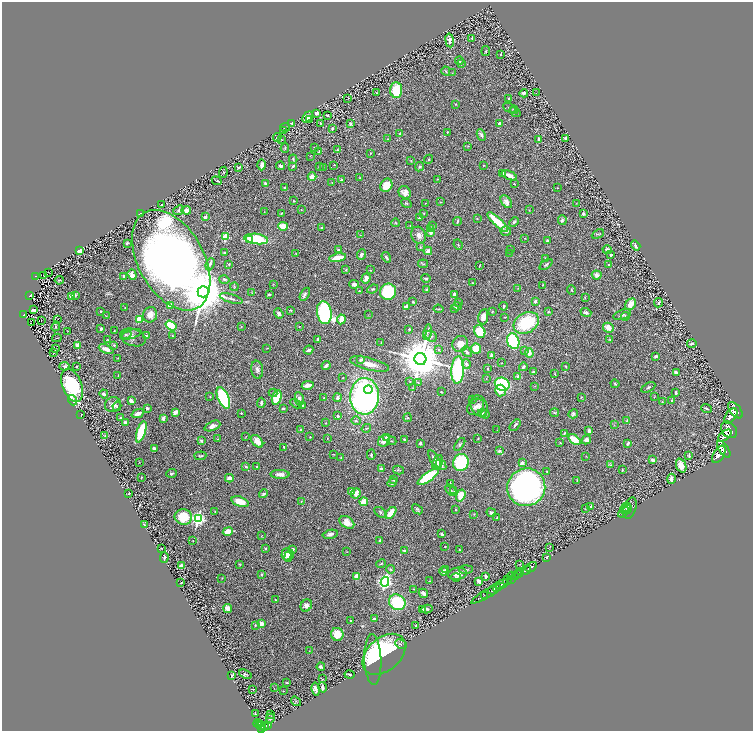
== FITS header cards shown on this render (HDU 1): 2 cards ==
NAXIS1  =                 1502
NAXIS2  =                 1457

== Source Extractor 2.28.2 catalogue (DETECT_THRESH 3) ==
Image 1502 x 1457 px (HDU 1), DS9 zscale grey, zoomed out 1/2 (1 PNG px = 2 x 2 image px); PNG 755 x 733 px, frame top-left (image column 2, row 1457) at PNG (2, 2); each listed source drawn as its Kron ellipse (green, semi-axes under 4 px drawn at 4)
Background 0.745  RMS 0.034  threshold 0.102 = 3 sigma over >= 5 px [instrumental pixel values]
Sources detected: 575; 36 cannot appear on this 1/2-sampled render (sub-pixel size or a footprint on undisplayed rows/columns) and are neither listed nor drawn; of the other 539, the 500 brightest by FLUX_AUTO listed and drawn (39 fainter detections omitted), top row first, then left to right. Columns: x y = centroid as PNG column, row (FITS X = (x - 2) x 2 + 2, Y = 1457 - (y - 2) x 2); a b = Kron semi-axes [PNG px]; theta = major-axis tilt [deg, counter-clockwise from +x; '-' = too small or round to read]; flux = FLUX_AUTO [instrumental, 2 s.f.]
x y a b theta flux
472 38 3 3 - 7.4
449 40 7 4 -81 21
486 51 5 3 - 5.7
501 54 3 2 - 8.3
459 61 4 3 - 7.9
461 64 2 2 - 6.3
446 71 4 3 - 6.8
452 73 2 2 - 2.9
396 90 7 6 - 220
377 93 3 2 - 4.2
524 93 4 4 - 18
536 93 2 2 - 3
348 98 3 2 - 4
509 99 4 3 - 7.4
456 104 3 3 - 4.8
509 108 7 3 -27 8.7
514 110 4 3 - 6.4
515 112 6 2 -40 5.6
317 114 3 3 - 15
327 115 3 2 - 9.7
307 117 6 4 49 31
310 119 2 2 - 2.8
291 123 3 3 - 5.9
321 123 2 2 - 6.6
350 124 4 3 - 9.1
499 124 4 2 - 20
285 127 5 3 - 7.5
332 129 2 2 - 15
283 131 2 2 - 7.3
447 132 3 2 - 6.2
400 134 4 3 - 13
481 135 6 3 -65 20
277 137 4 2 - 22
565 138 4 3 - 11
387 139 2 2 - 3.3
539 139 4 2 - 9.4
282 140 3 2 - 2.6
468 146 3 2 - 3.7
285 148 5 3 - 6
315 148 3 2 - 4.6
337 150 3 2 - 5.2
319 152 4 2 - 6.7
370 153 3 2 - 4.3
310 156 2 2 - 2.6
293 159 4 2 - 7.7
429 159 5 3 - 6.7
411 160 3 2 - 3.1
262 165 5 3 - 34
334 165 2 1 - 2.6
483 165 2 2 - 3.5
280 166 4 2 - 16
293 166 4 2 - 8.1
319 166 3 2 - 4.4
238 167 3 2 - 9.1
323 167 2 2 - 2.7
420 167 5 3 - 9.1
223 172 5 3 - 7.2
502 174 4 2 - 15
509 175 8 3 -22 32
312 177 4 4 - 61
360 178 2 2 - 3.4
438 179 4 2 - 3.9
341 180 2 2 - 23
217 181 5 2 - 7.5
332 183 2 2 - 3
266 184 4 3 - 12
514 184 3 2 - 3.6
386 185 7 6 - 110
284 188 3 2 - 5.5
557 188 2 1 - 3.1
405 192 6 6 - 39
294 201 2 2 - 5.8
441 202 3 2 - 4.7
506 202 7 4 -52 37
406 203 5 2 - 6.3
425 203 2 2 - 4.1
576 203 2 2 - 2.7
161 205 2 2 - 4.9
179 210 5 3 - 15
186 210 5 3 - 48
301 210 3 2 - 3
529 210 2 2 - 2.7
264 212 2 1 - 3.1
281 213 3 2 - 3.5
424 213 4 3 - 6.2
140 214 3 2 - 6.1
583 214 3 2 - 15
205 217 2 2 - 66
419 218 4 2 - 6.6
477 218 2 2 - 3
562 220 5 4 - 12
457 221 4 2 - 11
498 222 13 4 -43 160
514 222 5 4 - 12
396 223 4 3 - 5.2
283 226 5 3 - 100
410 226 3 2 - 2.8
432 226 3 2 - 3.5
322 227 3 2 - 6.4
431 228 4 3 - 12
506 231 5 4 - 22
431 233 2 2 - 64
598 234 6 2 27 7.9
360 235 2 2 - 2.6
419 235 9 7 -65 38
225 237 3 3 - 290
525 238 2 2 - 3.1
250 239 3 3 - 86
256 239 12 5 -8 380
547 241 3 3 - 16
127 243 3 3 - 9.8
458 245 5 2 - 5.7
636 245 5 2 - 12
420 247 4 3 - 4.8
339 250 4 3 - 20
511 250 3 2 - 4.7
607 250 5 3 - 24
80 251 3 3 - 95
428 251 4 3 - 44
224 253 2 2 - 9.7
509 253 2 2 - 3.2
296 254 3 2 - 4.2
361 255 5 3 - 17
611 255 4 3 - 10
386 257 5 2 - 12
338 258 8 3 11 110
545 259 3 2 - 11
171 260 54 33 -61 7100
210 264 6 2 70 10
229 264 3 2 - 4.4
423 264 5 3 - 6.7
546 264 7 3 37 12
608 264 2 2 - 3.5
479 265 3 1 - 4.1
346 270 4 3 - 6.7
370 270 2 2 - 3.1
48 272 2 1 - 2.6
132 275 5 4 - 32
597 275 5 4 - 35
36 276 4 2 - 130
44 276 2 1 - 3
124 276 3 3 - 8.4
366 278 5 3 - 43
426 278 5 3 - 11
59 280 4 2 - 4.6
224 280 5 3 - 8.4
472 283 2 2 - 3.8
273 284 3 2 - 2.9
354 284 5 3 - 26
543 285 3 2 - 3.8
234 287 4 3 - 5.3
518 288 3 2 - 3.7
373 289 6 3 22 8.5
426 289 4 2 - 4.7
571 290 5 3 - 7.7
359 291 2 2 - 8.8
203 292 5 5 - 46000
388 292 8 8 - 450
252 293 3 2 - 2.9
269 294 4 2 - 8.9
305 294 7 3 60 17
454 294 3 2 - 22
76 295 4 3 - 6.4
30 296 3 3 - 79
71 296 2 2 - 59
585 297 4 3 - 4.5
231 299 12 3 -17 19
535 301 4 3 - 15
413 302 3 3 - 6.5
458 302 3 2 - 3.7
659 303 5 3 - 7.8
631 304 6 5 - 70
170 305 3 2 - 41
406 306 4 3 - 33
457 306 4 3 - 13
504 306 4 3 - 12
125 308 2 2 - 4.4
455 308 4 3 - 8.3
438 309 5 3 - 6.3
34 310 4 2 - 48
291 310 3 2 - 5
101 311 3 2 - 6.8
492 312 3 3 - 6.5
548 312 3 3 - 5.8
586 312 5 4 - 15
279 313 5 4 - 24
324 313 11 7 -80 1200
24 315 3 2 - 94
150 315 8 7 - 51
368 315 3 2 - 2.9
622 315 9 5 18 17
106 316 2 2 - 3.7
483 317 8 5 79 52
505 317 3 2 - 3.9
625 317 4 3 - 13
58 319 2 1 - 2.6
139 319 3 3 - 280
341 319 5 3 - 63
41 320 2 1 - 3.4
31 323 2 1 - 2.5
526 323 13 10 30 360
56 326 5 3 - 9.5
171 326 6 3 -34 210
299 326 3 2 - 2.8
241 327 3 2 - 5.1
608 328 5 4 - 57
101 329 3 3 - 16
409 329 2 2 - 8.8
68 331 3 2 - 2.9
114 331 3 2 - 5.8
480 331 7 5 -63 180
427 332 8 3 78 14
131 334 10 4 17 19
126 335 6 4 13 12
146 336 3 2 - 11
173 336 4 3 - 6.6
431 336 6 4 -45 14
133 337 13 8 -19 37
57 338 5 2 - 4.3
318 339 2 2 - 10
108 340 3 2 - 4.2
610 340 4 3 - 6.9
513 341 8 6 -73 460
381 343 4 2 - 4.4
460 344 8 7 - 62
692 344 5 3 - 8.2
77 345 3 2 - 63
114 345 3 3 - 8.9
267 348 3 2 - 3.8
56 349 3 3 - 6
106 349 8 3 -22 37
476 349 5 5 - 130
309 350 5 2 - 19
438 350 4 3 - 8.8
524 350 2 2 - 2.6
467 352 6 3 -49 17
54 353 3 2 - 3
529 353 5 4 - 45
492 356 4 3 - 28
656 356 4 3 - 10
118 358 4 2 - 3.6
420 359 6 6 - 35000
361 360 2 2 - 56
502 363 2 2 - 2.7
369 364 20 6 -15 69
466 364 5 4 - 23
64 366 5 2 - 9.4
326 366 4 3 - 23
566 366 3 2 - 4.7
76 367 3 2 - 4.5
523 367 4 3 - 14
487 368 2 2 - 6.2
257 370 9 6 -82 25
458 370 13 6 86 860
533 372 4 3 - 8.3
676 372 4 3 - 29
555 374 3 2 - 4.6
118 375 3 1 - 2.8
518 376 3 2 - 45
343 378 2 1 - 3.5
486 379 2 2 - 2.5
410 382 2 2 - 2.7
418 383 3 3 - 4.8
502 384 7 6 - 540
615 384 4 2 - 8
72 385 17 9 -68 550
308 385 6 3 11 49
535 386 3 2 - 2.9
648 387 7 3 29 11
413 388 4 3 - 5.5
368 389 4 3 - 170
500 391 6 5 - 71
441 392 2 2 - 6.1
273 393 4 3 - 7.5
676 393 3 2 - 13
104 394 4 3 - 15
210 396 2 2 - 2.6
364 396 18 14 87 2000
654 396 3 1 - 3.5
277 397 7 4 73 280
581 397 2 2 - 5.5
223 398 11 5 -66 770
324 398 2 2 - 4.1
337 398 4 3 - 26
299 399 7 4 -80 27
72 400 5 3 - 24
472 400 3 2 - 3.2
131 401 3 3 - 32
672 401 3 2 - 4.1
662 402 4 3 - 4.8
261 403 5 2 - 15
296 404 6 3 -31 12
113 405 8 7 - 38
302 405 3 2 - 5.6
117 406 4 3 - 5.9
479 406 11 8 -68 33
475 407 9 7 40 31
147 408 3 3 - 12
283 409 3 2 - 6.7
706 409 5 2 - 10
735 410 10 5 -50 6300
175 412 4 3 - 40
138 413 6 3 23 32
241 413 3 2 - 4.4
482 413 4 3 - 7.7
555 413 4 3 - 7.1
485 414 4 3 - 12
573 414 5 4 - 11
81 415 2 1 - 4.9
338 416 4 3 - 15
731 416 9 5 53 5500
120 418 3 2 - 8.4
163 418 3 3 - 25
407 418 4 3 - 8.1
356 421 5 4 - 12
627 421 4 3 - 11
125 423 3 3 - 26
326 423 3 2 - 3.5
515 425 7 3 50 13
614 425 3 2 - 3.6
212 426 8 4 24 29
366 428 5 3 - 6.4
301 430 4 3 - 17
497 430 3 2 - 2.5
729 430 9 7 -48 7300
589 431 3 3 - 25
141 432 11 4 73 280
564 434 3 2 - 12
725 435 8 4 39 4900
105 436 3 2 - 3.4
246 436 3 1 - 3.1
310 437 2 2 - 5.7
327 438 2 2 - 2.6
386 438 3 3 - 14
478 438 3 2 - 3.7
218 439 2 1 - 3
404 440 3 2 - 11
574 440 7 4 -40 170
586 440 5 4 - 25
201 441 4 3 - 12
257 441 7 5 -49 56
384 441 6 5 - 44
392 441 5 2 - 4.3
420 443 3 3 - 10
560 443 3 3 - 3.9
628 443 4 2 - 13
460 444 7 4 53 11
284 447 4 2 - 6.7
154 448 3 2 - 22
724 449 10 4 -55 5600
499 451 2 2 - 61
333 454 2 2 - 2.5
719 454 10 5 59 6200
371 455 5 3 - 10
689 455 4 2 - 7.1
200 456 6 3 5 7.9
586 456 3 2 - 2.7
341 458 3 2 - 6.6
434 459 9 3 -59 27
653 460 4 3 - 20
139 462 2 1 - 3
437 462 7 5 65 41
461 463 9 7 72 660
522 463 4 3 - 31
441 464 6 4 -50 22
610 465 3 2 - 5.5
681 465 7 5 -67 66
246 466 3 3 - 9
257 467 2 2 - 5.7
381 469 3 3 - 20
398 470 5 3 - 6
622 470 3 2 - 6.3
547 472 3 2 - 5.9
172 473 5 3 - 9.6
280 474 9 4 -1 38
141 477 3 2 - 3.5
428 477 12 4 35 450
229 478 4 4 - 31
671 479 5 3 - 26
393 480 3 3 - 8.5
577 480 4 3 - 5.2
392 483 5 3 - 23
450 484 4 3 - 5.8
526 487 19 18 - 2800
451 490 7 3 -44 9.5
454 490 4 3 - 6.9
351 491 3 2 - 31
356 493 5 4 - 54
129 494 4 3 - 6
264 494 4 3 - 12
461 495 6 4 71 140
301 501 3 2 - 3.8
240 502 9 5 -19 91
364 502 4 3 - 140
591 506 3 3 - 11
626 507 5 3 - 9.1
586 508 3 2 - 3.8
630 508 11 6 71 25
417 509 6 3 -38 10
455 510 3 2 - 3.6
626 510 6 4 21 9.1
215 511 4 3 - 5.4
380 512 7 4 -37 13
623 512 6 3 39 8.4
391 513 7 4 49 93
491 513 5 3 - 14
474 514 3 2 - 3.8
183 517 9 7 -10 180
497 518 3 3 - 9
198 519 4 4 - 1500
347 522 8 5 -31 68
144 525 4 3 - 6.5
228 532 5 3 - 120
330 534 8 3 13 27
442 534 3 3 - 17
261 536 4 2 - 3.4
380 540 2 2 - 13
193 541 2 1 - 2.7
445 547 2 1 - 3.1
550 547 3 2 - 2.7
161 548 2 2 - 4.5
265 548 3 2 - 8.2
293 549 3 3 - 19
404 550 2 2 - 12
459 550 3 2 - 4.4
347 552 2 2 - 2.9
286 554 6 5 - 77
289 556 6 3 69 36
164 557 5 3 - 16
547 558 2 1 - 17
239 564 4 2 - 5.9
381 564 5 3 - 7.9
520 564 3 1 - 3.1
181 566 3 3 - 63
531 567 6 2 30 1600
391 569 4 4 - 9.5
446 569 4 3 - 12
466 569 7 2 3 7
526 570 5 2 - 1600
444 571 4 3 - 21
521 571 3 2 - 240
262 574 4 3 - 6.6
457 574 9 6 8 49
518 574 4 3 - 650
357 576 3 3 - 86
485 576 3 2 - 17
512 576 4 2 - 290
456 577 5 3 - 10
515 577 3 2 - 710
222 578 3 2 - 4.4
511 579 4 2 - 370
507 580 5 3 - 870
429 581 3 2 - 3.9
479 581 4 3 - 34
385 582 5 4 - 1400
181 583 2 2 - 4.4
502 584 6 3 25 3300
496 588 3 2 - 820
414 589 3 2 - 3.3
493 590 4 2 - 1500
423 593 5 4 - 25
488 593 19 2 30 350
484 595 2 2 - 150
276 600 3 2 - 6.3
397 602 9 7 -33 370
306 605 6 5 - 34
228 609 4 3 - 43
423 609 4 2 - 8.2
427 609 6 3 12 9.6
374 619 3 3 - 10
350 621 2 2 - 8.9
261 624 4 4 - 53
255 625 3 3 - 5
416 625 3 2 - 5.2
337 634 6 6 - 100
401 644 6 3 -25 10
309 651 3 2 - 3.8
384 654 25 16 41 620
373 660 25 8 -88 210
321 667 4 3 - 14
245 674 7 3 -20 12
349 674 5 2 - 9.5
232 676 3 2 - 8.2
322 679 3 2 - 2.9
287 683 4 2 - 4.8
322 687 5 2 - 18
274 688 3 2 - 2.9
252 689 3 2 - 3
316 689 6 4 -78 32
283 691 2 2 - 2.5
296 701 5 2 - 3.8
255 714 2 1 - 4.1
270 714 2 2 - 5.6
270 719 5 3 - 13
257 723 4 2 - 88
260 724 4 3 - 290
268 725 3 2 - 170
261 726 4 1 - 230
265 726 4 2 - 280
261 729 3 2 - 540
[39 fainter detections neither listed nor drawn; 36 sub-pixel or undisplayed-footprint detections neither listed nor drawn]